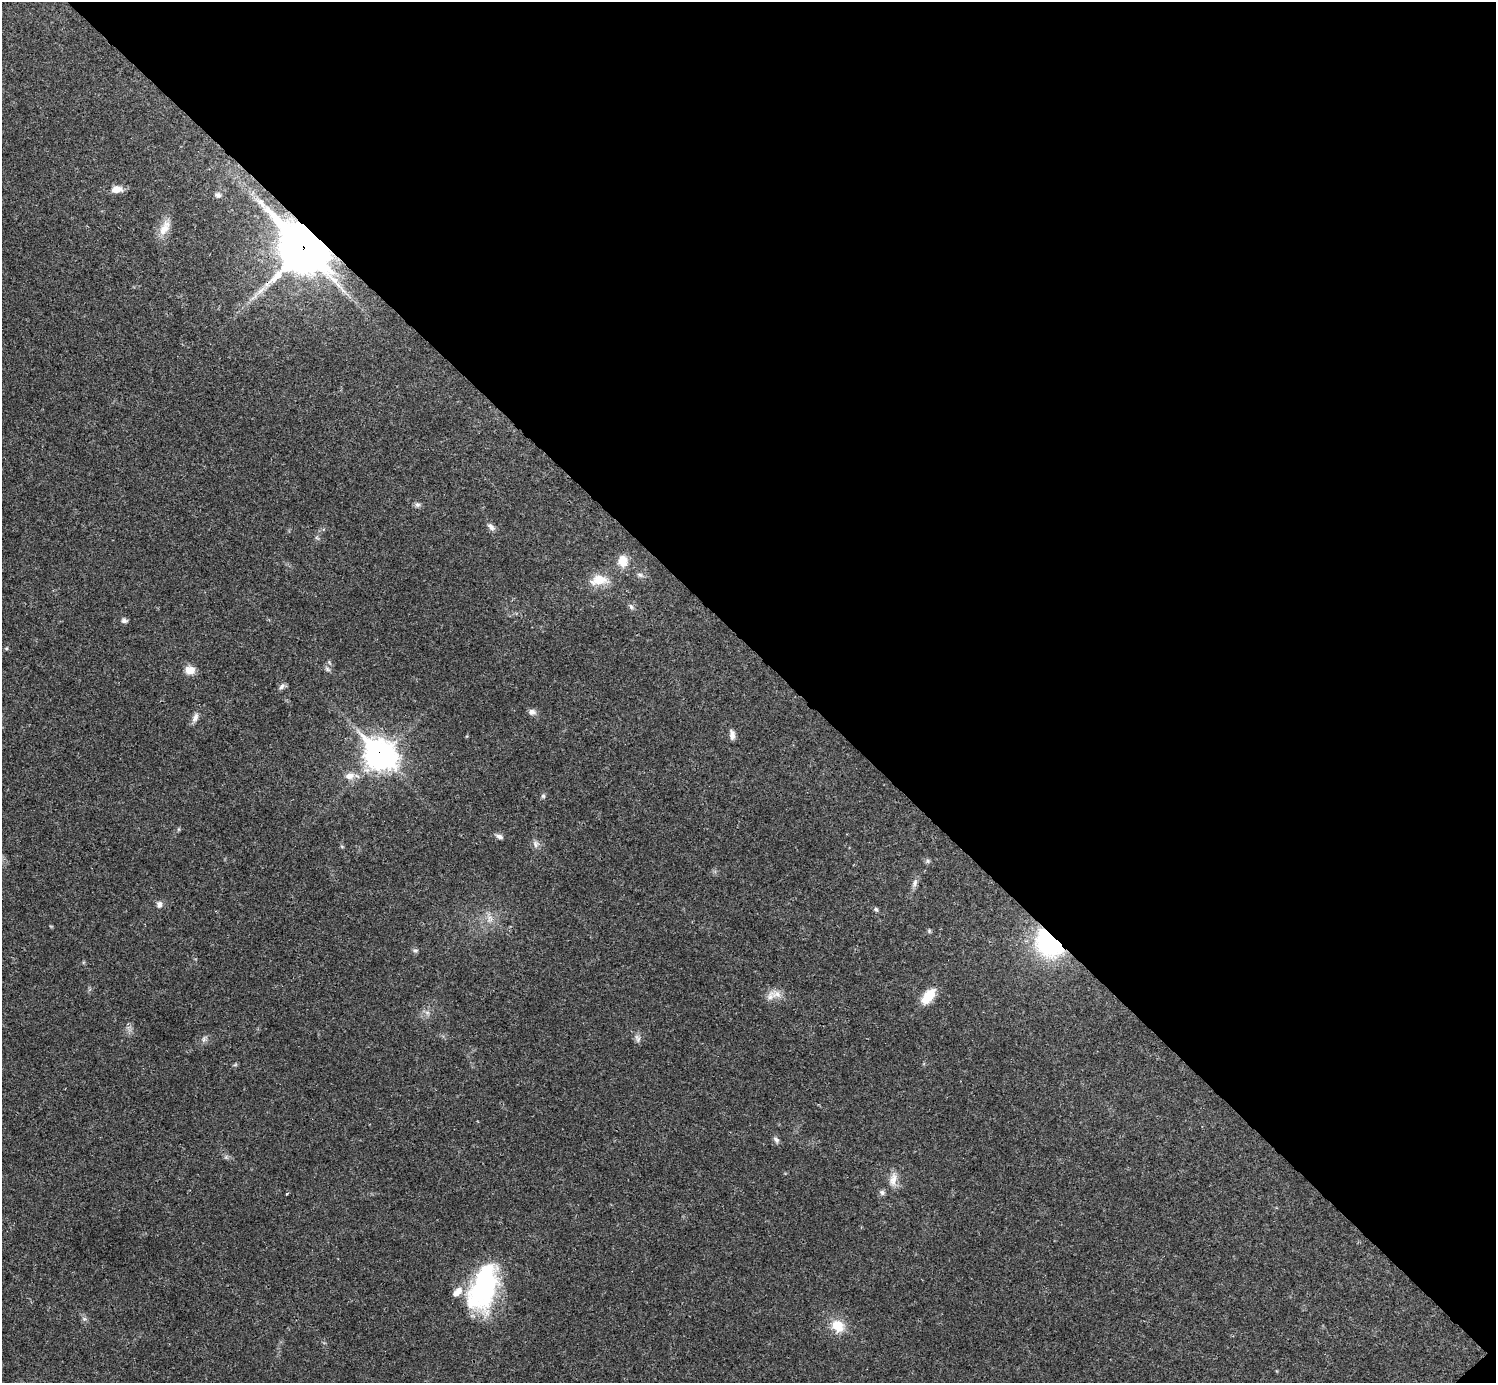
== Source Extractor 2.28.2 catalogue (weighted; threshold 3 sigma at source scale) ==
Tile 8 of 4 x 4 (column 4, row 2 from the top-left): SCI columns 4485-5978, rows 2920-4300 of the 5981 x 5980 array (HDU 1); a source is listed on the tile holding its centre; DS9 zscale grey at full resolution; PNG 1498 x 1385 px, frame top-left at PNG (2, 2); no overlay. Shown black and unused: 47% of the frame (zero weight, under 3 of 4 exposures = <1% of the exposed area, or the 3 px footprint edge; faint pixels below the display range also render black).
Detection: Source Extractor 2.28.2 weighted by HDU 2 'WHT'; one run over the whole footprint, this tile lists its part. Background 0.0207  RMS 0.0022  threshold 0.01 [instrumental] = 3 sigma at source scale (4.5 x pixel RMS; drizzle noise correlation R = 1.50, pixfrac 1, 0.05/0.05 arcsec/px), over >= 5 px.
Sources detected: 42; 1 long thin detection or spike segment (spike, bleed or trail) — not listed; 2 inside a brighter listed object's ellipse — not listed separately; the other 39 listed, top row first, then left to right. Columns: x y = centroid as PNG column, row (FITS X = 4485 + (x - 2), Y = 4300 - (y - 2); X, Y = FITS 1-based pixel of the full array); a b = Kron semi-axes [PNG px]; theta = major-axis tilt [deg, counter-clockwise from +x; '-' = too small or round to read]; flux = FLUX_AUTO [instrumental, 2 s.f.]
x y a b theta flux
117 189 14 9 6 1.9
218 195 9 7 -20 0.79
164 228 23 11 61 2.9
304 249 21 15 -45 780
417 505 8 7 - 0.58
491 527 11 6 -44 0.88
622 561 13 10 -85 3.1
640 575 9 5 -21 0.59
599 580 26 13 6 4.1
631 607 9 5 -63 0.53
124 620 7 6 - 0.62
327 669 8 5 -37 0.53
190 670 10 9 - 2.5
281 687 9 6 46 0.7
532 712 10 7 -14 0.92
195 718 12 7 66 1.1
732 735 11 6 -89 1.1
380 755 14 11 -42 230
349 776 13 9 15 2
543 796 6 6 - 0.39
499 836 10 6 -18 0.77
535 844 10 7 -90 0.87
927 861 6 4 72 0.37
915 883 11 6 79 0.84
159 904 9 7 -84 0.94
876 909 6 5 - 0.44
490 918 12 7 -61 1.3
929 931 5 5 - 0.3
1050 943 23 17 -44 34
415 950 8 4 8 0.4
776 994 17 9 0 2
928 996 22 11 51 4.3
637 1038 12 6 -64 0.83
776 1139 10 6 -45 0.65
893 1180 19 9 82 2.1
882 1192 8 7 - 0.61
287 1194 3 2 - 0.32
484 1288 52 26 72 32
838 1326 17 13 -42 4.4
Overlapping masked pixels (flux is a lower limit): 3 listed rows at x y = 304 249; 380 755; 1050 943